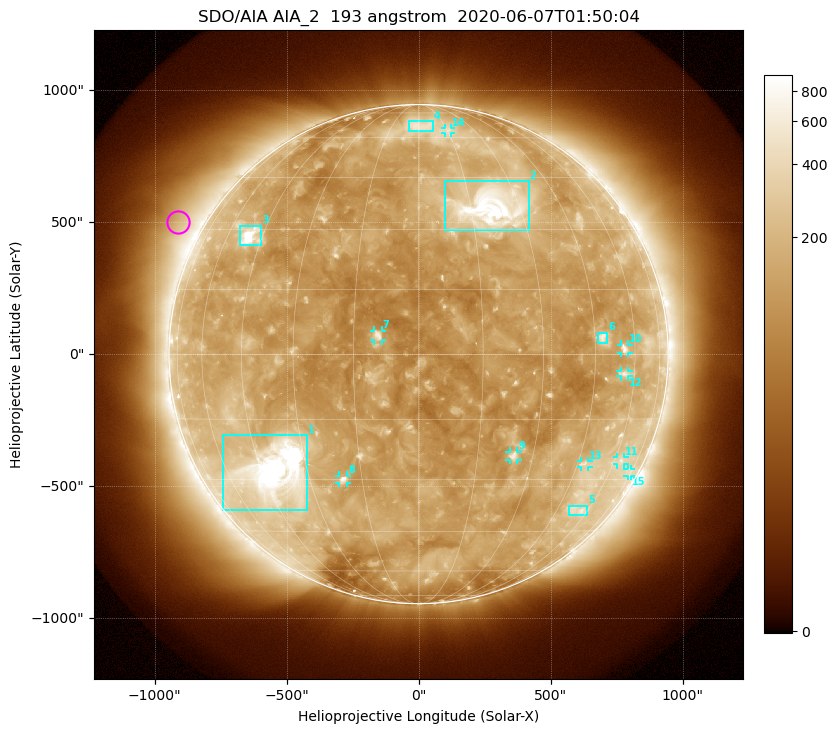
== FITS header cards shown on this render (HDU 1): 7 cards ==
TELESCOP= 'SDO/AIA'
INSTRUME= 'AIA_2'
WAVELNTH=                  193
WAVEUNIT= 'angstrom'
DATE-OBS= '2020-06-07T01:50:04.84'
CTYPE1  = 'HPLN-TAN'
CTYPE2  = 'HPLT-TAN'

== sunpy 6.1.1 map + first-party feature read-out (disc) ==
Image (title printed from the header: SDO/AIA AIA_2  193 angstrom  2020-06-07T01:50:04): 1024 x 1024 px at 2.4 arcsec/px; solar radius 946 arcsec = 394 px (full disc in frame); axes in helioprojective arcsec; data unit not stated in the header (colour bar unlabelled)
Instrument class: DISC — disc imager (sunpy class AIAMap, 193 A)
Bright regions (active regions / flare kernels): reference = the median radial profile (limb darkening/brightening removed); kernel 9 px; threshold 5 sigma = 219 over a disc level ~138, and >= 1.15x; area >= 12 px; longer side >= 9 px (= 22 arcsec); searched inside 0.97 R_sun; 15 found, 15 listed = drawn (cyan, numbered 1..; 9 of them under ~33 arcsec drawn as corner ticks so the feature stays visible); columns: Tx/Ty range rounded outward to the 5 arcsec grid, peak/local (2 s.f.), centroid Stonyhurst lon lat
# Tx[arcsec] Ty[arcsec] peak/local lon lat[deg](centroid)
1 -745..-420 -590..-305 19 -40 -28
2 100..420 470..655 12 +21 +36
3 -680..-595 410..490 11 -50 +28
4 -35..55 845..885 3 +1 +66
5 565..640 -610..-570 2.9 +55 -38
6 680..715 40..85 4.3 +48 +4
7 -170..-140 50..90 6.4 -9 +4
8 -300..-270 -490..-460 5.2 -20 -30
9 345..375 -400..-370 4.6 +25 -24
10 765..795 5..35 4.2 +55 +1
11 750..780 -420..-390 2.6 +64 -25
12 765..795 -85..-65 3.3 +56 -4
13 615..645 -430..-405 3.1 +48 -26
14 100..125 835..860 2.4 +15 +63
15 790..805 -460..-435 2.1 +73 -28
Off-limb structures (1.02-1.3 R_sun): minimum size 162 px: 7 found; the strongest spans PA ~40..80 deg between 1.02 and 1.3 R_sun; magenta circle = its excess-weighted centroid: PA ~60 deg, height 1.1 R_sun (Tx ~-910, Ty ~500 arcsec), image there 2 x the reference